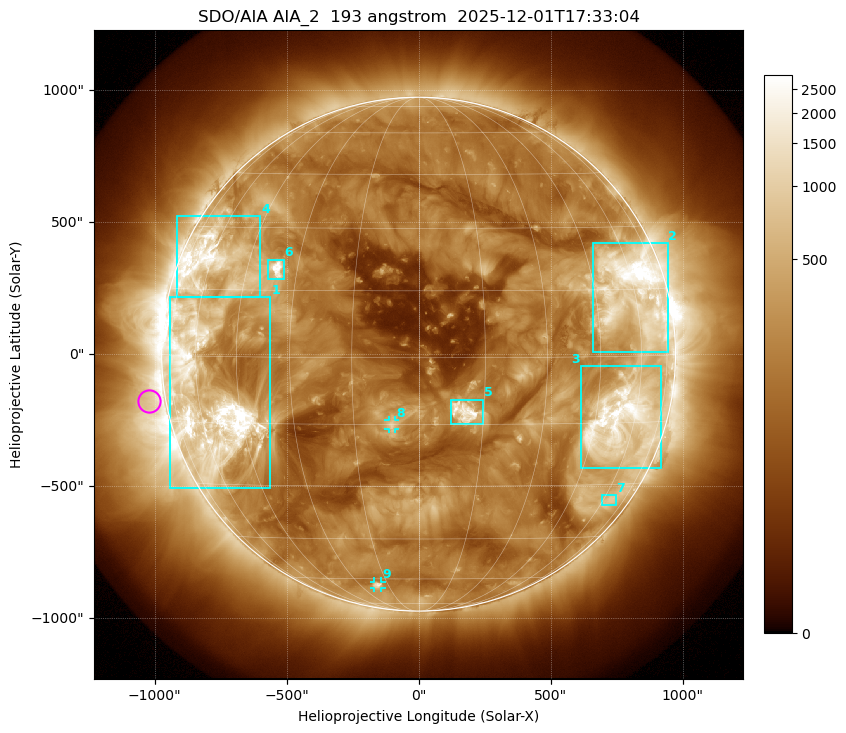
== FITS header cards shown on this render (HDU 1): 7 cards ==
TELESCOP= 'SDO/AIA '           / For AIA: SDO/AIA
INSTRUME= 'AIA_2   '           / For AIA: AIA_ATA1, AIA_ATA2, AIA_ATA3 or AIA_AT
WAVELNTH=                  193 / [angstrom] Wavelength
WAVEUNIT= 'angstrom'           / Wavelength unit: angstrom
DATE-OBS= '2025-12-01T17:33:04.843' / [ISO] Date when observation started; ISO 8
CTYPE1  = 'HPLN-TAN'           / CTYPE1: HPLN
CTYPE2  = 'HPLT-TAN'           / CTYPE2: HPLT

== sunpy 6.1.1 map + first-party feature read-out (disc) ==
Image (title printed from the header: SDO/AIA AIA_2  193 angstrom  2025-12-01T17:33:04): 1024 x 1024 px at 2.4 arcsec/px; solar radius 973 arcsec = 406 px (full disc in frame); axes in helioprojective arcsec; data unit not stated in the header (colour bar unlabelled)
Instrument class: DISC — disc imager (sunpy class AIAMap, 193 A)
Bright regions (active regions / flare kernels): reference = the median radial profile (limb darkening/brightening removed); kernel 9 px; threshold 5 sigma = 517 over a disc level ~189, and >= 1.15x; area >= 12 px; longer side >= 10 px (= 24 arcsec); searched inside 0.97 R_sun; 9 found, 9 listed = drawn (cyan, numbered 1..; 2 of them under ~33 arcsec drawn as corner ticks so the feature stays visible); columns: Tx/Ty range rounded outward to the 5 arcsec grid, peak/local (2 s.f.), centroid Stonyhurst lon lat
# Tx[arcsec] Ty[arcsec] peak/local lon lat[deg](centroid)
1 -945..-560 -510..215 22 -57 -9
2 660..945 10..420 22 +59 +14
3 615..920 -430..-45 13 +55 -15
4 -915..-600 215..525 10 -60 +21
5 120..245 -265..-170 16 +11 -12
6 -570..-510 280..360 18 -36 +20
7 695..750 -570..-535 3.5 +64 -34
8 -115..-90 -285..-250 6.4 -6 -15
9 -170..-140 -885..-860 5.6 -20 -63
Off-limb structures (1.02-1.3 R_sun): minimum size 162 px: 3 found; the strongest spans PA ~65..135 deg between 1.02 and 1.3 R_sun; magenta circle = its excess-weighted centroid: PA ~100 deg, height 1.06 R_sun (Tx ~-1020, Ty ~-175 arcsec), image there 2.6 x the reference